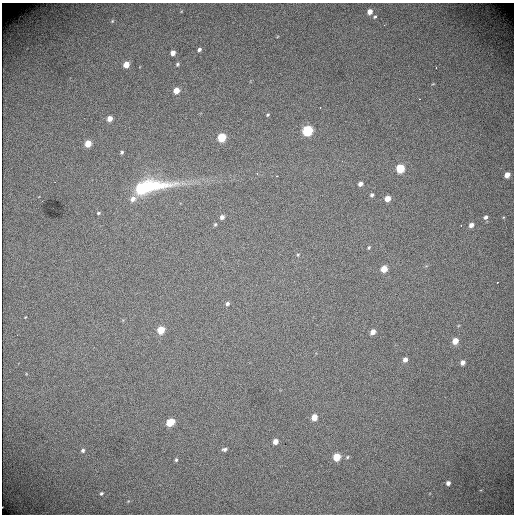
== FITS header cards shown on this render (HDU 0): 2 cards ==
NAXIS1  =                  512 /fastest changing axis
NAXIS2  =                  512 /next to fastest changing axis

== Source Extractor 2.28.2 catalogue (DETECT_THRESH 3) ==
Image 512 x 512 px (HDU 0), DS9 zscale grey, 1 PNG px = 1 image px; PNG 516 x 516 px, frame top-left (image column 1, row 512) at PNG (2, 3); no overlay
Background 2000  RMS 31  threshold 94.4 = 3 sigma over >= 5 px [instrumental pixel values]
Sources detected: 53; all 53 listed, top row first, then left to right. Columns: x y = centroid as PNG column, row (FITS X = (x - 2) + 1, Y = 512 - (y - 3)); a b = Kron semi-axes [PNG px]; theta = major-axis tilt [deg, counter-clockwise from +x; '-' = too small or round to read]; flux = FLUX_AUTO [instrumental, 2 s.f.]
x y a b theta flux
370 12 5 4 - 15000
375 17 5 4 - 2400
112 21 5 4 - 2400
384 25 2 2 - 910
199 49 5 4 - 5600
173 53 4 4 - 13000
126 64 5 4 - 29000
177 64 5 4 - 3300
436 68 2 2 - 1200
176 90 5 4 - 25000
419 99 2 2 - 1600
320 107 3 2 - 2400
268 115 4 3 - 2400
110 119 5 4 - 18000
307 130 6 5 - 200000
221 137 5 5 - 88000
88 144 5 4 - 36000
122 152 3 3 - 3200
400 168 5 5 - 97000
507 175 5 4 - 17000
276 176 3 3 - 2200
360 184 4 4 - 8800
145 187 31 8 10 250000
372 195 4 3 - 4400
133 199 8 6 39 12000
387 199 5 4 - 23000
42 201 2 2 - 1100
98 213 4 3 - 2600
222 217 4 4 - 8000
485 217 5 5 - 5400
215 224 5 4 - 2700
461 225 3 2 - 1300
471 225 5 4 - 11000
369 247 4 3 - 2700
298 255 4 4 - 2200
384 269 5 5 - 32000
498 282 3 2 - 4300
227 304 5 5 - 5800
161 330 5 5 - 55000
373 332 5 4 - 17000
455 341 5 4 - 29000
405 360 5 4 - 9500
462 363 5 4 - 11000
314 417 5 4 - 30000
170 422 7 5 27 59000
275 442 5 4 - 18000
224 449 6 4 16 5200
83 450 5 5 - 5000
337 457 5 5 - 53000
347 457 5 4 - 2500
176 460 4 3 - 3200
448 483 4 4 - 8100
101 493 4 4 - 3400